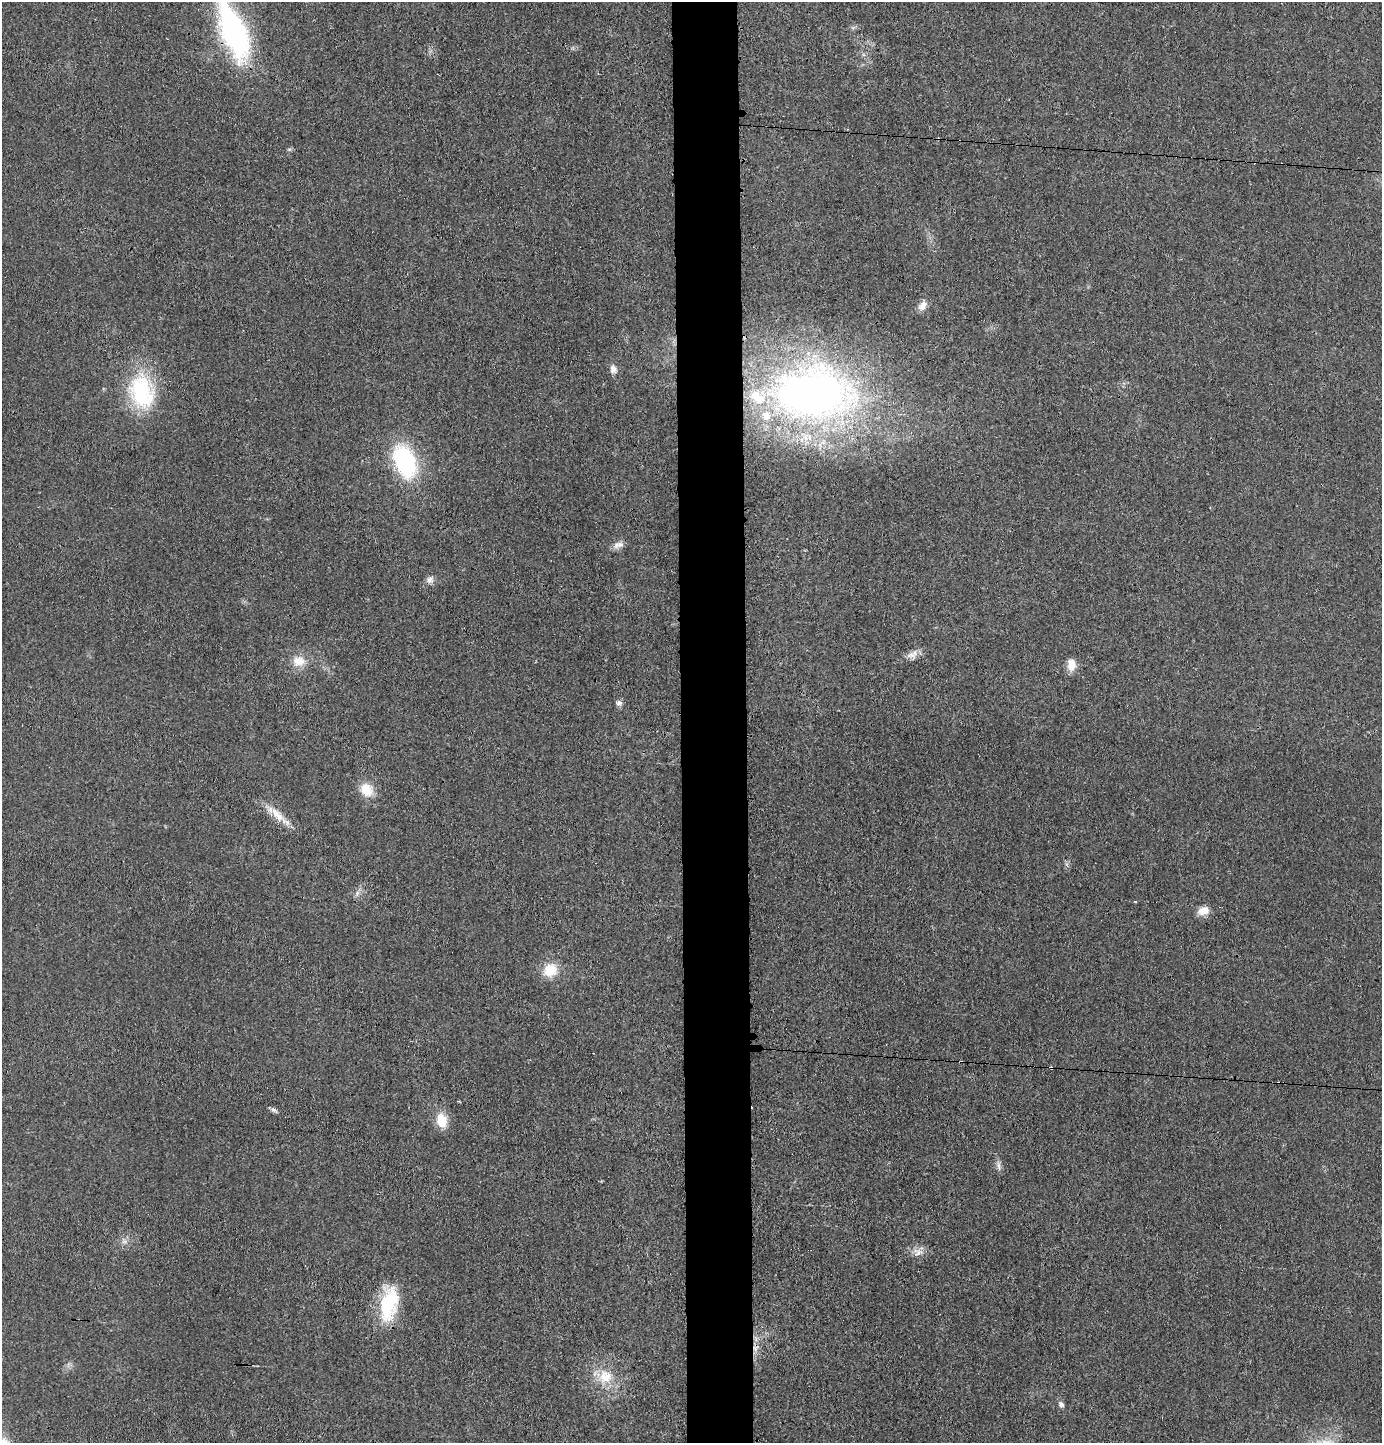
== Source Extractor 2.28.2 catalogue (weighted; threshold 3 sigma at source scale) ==
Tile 5 of 3 x 3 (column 2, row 2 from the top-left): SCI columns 1487-2866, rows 1442-2882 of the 4365 x 4332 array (HDU 1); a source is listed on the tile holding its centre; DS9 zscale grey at full resolution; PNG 1384 x 1445 px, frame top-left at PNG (2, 2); no overlay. Shown black and unused: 5% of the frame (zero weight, under 3 of 4 exposures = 1% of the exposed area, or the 3 px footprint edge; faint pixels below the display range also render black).
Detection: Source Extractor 2.28.2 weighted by HDU 2 'WHT'; one run over the whole footprint, this tile lists its part. Background 0.0211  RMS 0.0046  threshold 0.0207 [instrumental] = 3 sigma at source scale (4.5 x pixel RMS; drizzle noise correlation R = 1.50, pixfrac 1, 0.05/0.05 arcsec/px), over >= 5 px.
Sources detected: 32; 3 cosmic-ray / hot-pixel residue — not listed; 2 inside a brighter listed object's ellipse — not listed separately; the other 27 listed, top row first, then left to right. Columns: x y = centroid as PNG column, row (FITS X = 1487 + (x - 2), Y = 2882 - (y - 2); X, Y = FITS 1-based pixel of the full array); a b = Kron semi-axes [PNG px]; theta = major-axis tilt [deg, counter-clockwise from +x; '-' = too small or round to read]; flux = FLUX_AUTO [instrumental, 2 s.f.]
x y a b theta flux
234 32 64 24 -68 93
923 305 14 8 62 3.7
613 369 12 9 -76 2.6
142 392 46 32 -77 40
814 394 100 60 -3 240
405 461 31 19 -69 55
618 545 16 8 13 2.8
430 579 11 9 74 2.2
912 655 15 11 -29 3.2
299 661 18 15 3 7.2
1071 665 14 9 -89 5.1
619 703 8 8 - 1.6
366 790 19 16 -51 8.5
277 815 26 11 -49 7.9
357 893 7 4 72 1.2
1135 901 3 3 - 1.1
1204 911 14 9 13 5.1
550 970 17 15 28 10
274 1110 9 5 -31 1.3
441 1120 18 13 -77 8.6
998 1165 14 5 -81 1.9
125 1242 9 4 8 1.4
918 1252 15 10 -3 4
389 1304 42 20 80 28
755 1348 10 7 51 2.5
605 1376 20 19 - 12
1061 1404 6 6 - 1.7
Overlapping masked pixels (flux is a lower limit): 2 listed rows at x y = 234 32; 755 1348
Isophote crosses this tile's border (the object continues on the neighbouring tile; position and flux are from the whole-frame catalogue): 1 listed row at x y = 234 32